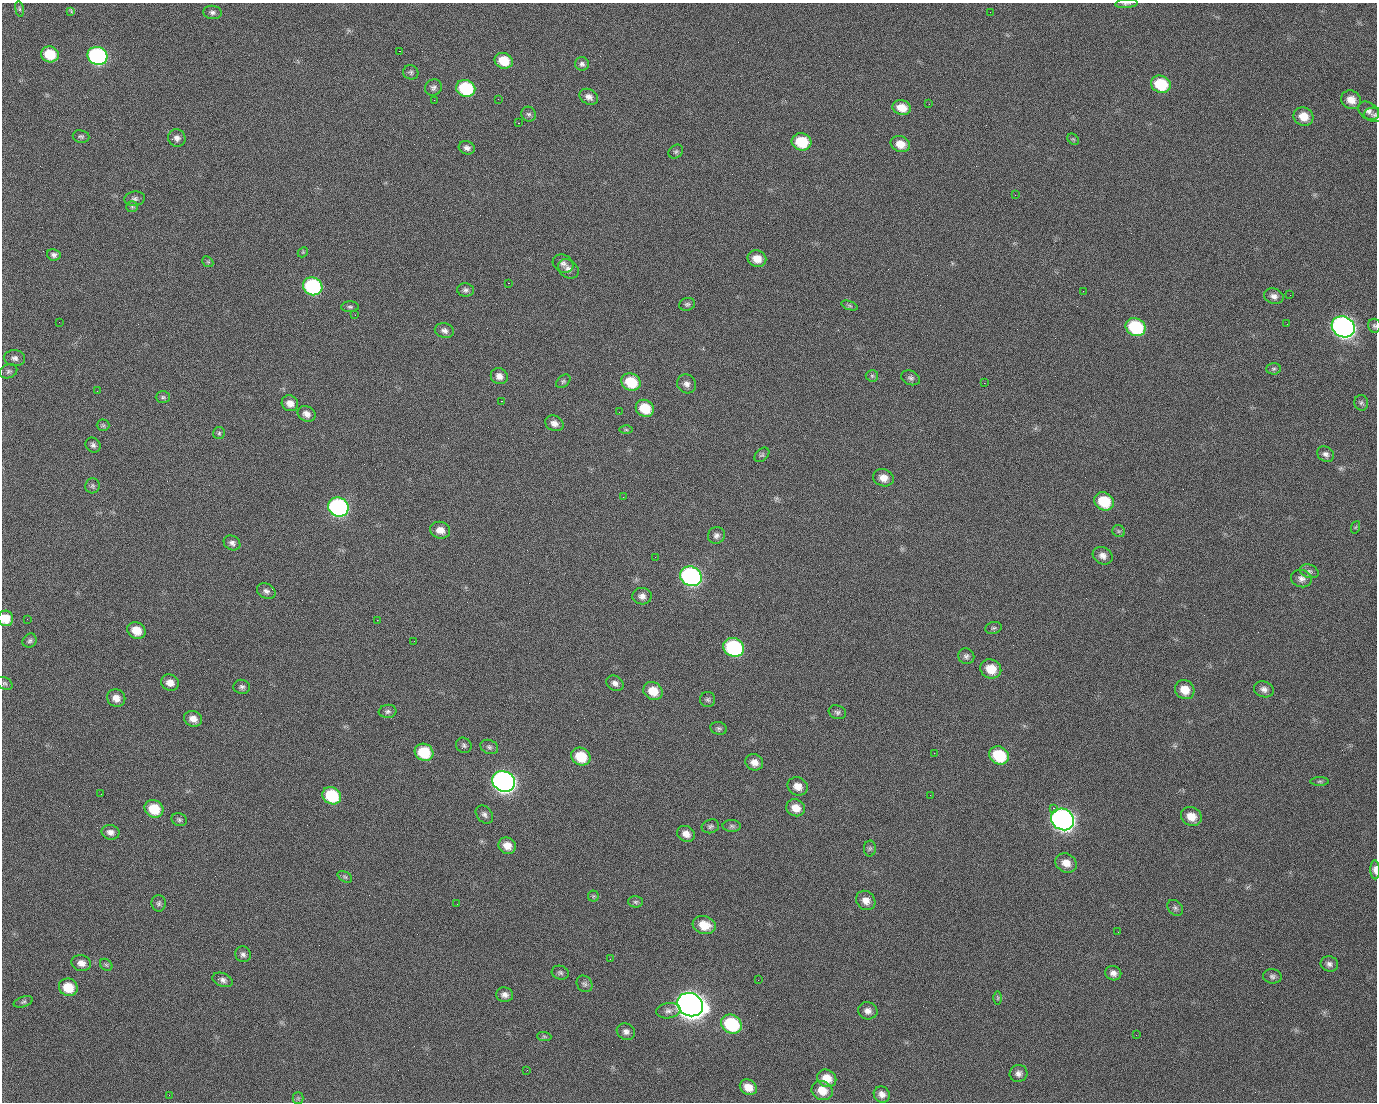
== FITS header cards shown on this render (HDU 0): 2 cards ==
NAXIS1  =                 1375 / length of data axis 1
NAXIS2  =                 1100 / length of data axis 2

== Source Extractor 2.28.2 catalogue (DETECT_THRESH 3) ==
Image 1375 x 1100 px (HDU 0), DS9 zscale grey, 1 PNG px = 1 image px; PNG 1379 x 1104 px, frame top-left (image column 1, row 1100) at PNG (2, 3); each listed source drawn as its Kron ellipse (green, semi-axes under 4 px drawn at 4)
Background 1540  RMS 34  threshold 101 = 3 sigma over >= 5 px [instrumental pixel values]
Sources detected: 189; all 189 listed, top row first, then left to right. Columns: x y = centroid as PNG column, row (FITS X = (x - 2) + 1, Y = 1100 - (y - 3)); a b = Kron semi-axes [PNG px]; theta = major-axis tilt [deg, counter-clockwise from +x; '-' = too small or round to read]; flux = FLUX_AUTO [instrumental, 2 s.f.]
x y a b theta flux
1126 4 11 4 4 5.0e+03
19 9 8 4 -81 4.0e+03
71 12 4 3 - 6.0e+03
212 12 9 6 -7 7.2e+03
990 12 2 2 - 1.9e+03
399 51 2 2 - 2.6e+04
50 54 9 8 - 6.9e+04
97 56 10 9 - 4.6e+05
504 61 9 7 -22 5.3e+04
582 64 7 6 - 6.8e+03
411 72 8 7 - 5.6e+03
1161 84 10 8 -21 9.5e+04
433 88 9 8 - 7.6e+03
466 88 10 8 -20 1.6e+05
589 97 10 7 -30 1.2e+04
498 99 2 2 - 1.5e+03
434 100 2 2 - 4.9e+03
1351 100 10 9 - 2.4e+04
929 104 2 2 - 1.1e+03
902 108 9 7 -15 3.2e+04
1368 111 11 8 -35 1.1e+04
529 114 8 7 - 6.3e+03
1374 115 10 7 -9 6.4e+03
1303 116 10 9 - 3.3e+04
518 123 2 2 - 3.8e+04
81 136 8 6 -9 5.1e+03
177 138 9 8 - 1.1e+04
1073 139 6 5 - 3.7e+03
802 142 10 8 -15 8.3e+04
900 144 10 8 -20 2.8e+04
467 148 8 6 -20 8.9e+03
676 152 8 6 37 4.9e+03
1015 195 2 2 - 7.5e+03
135 199 10 7 5 7.8e+03
132 207 6 5 - 4.4e+03
303 252 6 4 46 2.7e+03
54 255 7 5 -10 7.4e+03
757 259 9 8 - 2.9e+04
208 262 6 4 -43 3.3e+03
563 263 10 8 -28 1.1e+04
568 269 11 8 -37 1.2e+04
508 283 2 2 - 5.7e+04
313 286 10 9 - 2.8e+05
465 290 8 6 -6 7.2e+03
1083 291 2 2 - 4.2e+03
1290 295 2 2 - 2.3e+03
1274 296 10 7 -16 1.1e+04
687 304 8 6 14 5.3e+03
850 306 8 4 -19 4.2e+03
350 307 9 5 -1 4.9e+03
355 315 2 2 - 1.0e+03
59 322 2 2 - 1.4e+03
1287 324 2 2 - 1.6e+03
1374 326 7 6 - 4.6e+03
1136 327 10 8 -29 1.7e+05
1343 327 12 10 -28 1.3e+06
444 331 9 7 -15 9.9e+03
15 358 10 8 -6 9.8e+03
1274 369 7 5 2 5.0e+03
9 371 9 6 23 5.9e+03
499 376 8 8 - 1.4e+04
872 376 6 6 - 4.2e+03
911 378 10 7 -22 6.8e+03
563 381 8 5 39 4.7e+03
631 382 10 8 -27 8.5e+04
984 383 2 2 - 2.3e+04
687 384 10 9 - 1.2e+04
97 391 2 2 - 1.7e+03
163 397 7 6 - 5.0e+03
501 401 3 2 - 5.8e+04
290 403 8 7 - 1.7e+04
1361 403 8 7 - 5.1e+03
645 408 9 8 - 6.3e+04
619 412 2 2 - 9.9e+02
306 414 9 7 -31 1.3e+04
554 423 9 7 -25 1.3e+04
103 425 6 6 - 3.9e+03
626 430 6 4 -1 3.7e+03
219 433 6 6 - 4.2e+03
93 445 8 7 - 6.9e+03
1326 454 9 7 -33 8.6e+03
762 455 8 6 43 4.5e+03
883 478 10 8 -17 2.0e+04
93 486 7 7 - 5.4e+03
623 497 2 2 - 3.5e+03
1104 501 10 8 -32 8.1e+04
338 507 10 9 - 5.1e+05
1356 527 6 4 70 2.9e+03
440 530 10 8 -15 2.0e+04
1119 531 6 6 - 4.5e+03
716 535 9 8 - 8.8e+03
232 543 9 7 -31 9.0e+03
1103 556 10 8 -29 1.4e+04
655 557 2 2 - 1.0e+03
1309 571 9 6 -20 7.6e+03
691 576 11 9 -29 6.0e+05
1301 578 10 8 -13 1.2e+04
266 591 10 7 -27 8.5e+03
642 596 9 8 - 1.2e+04
5 618 8 7 - 3.7e+04
27 619 2 2 - 2.1e+03
377 620 2 2 - 1.3e+04
993 628 8 6 15 5.2e+03
136 630 9 8 - 3.7e+04
30 641 7 6 - 5.8e+03
414 641 2 2 - 1.1e+03
734 647 10 9 - 2.8e+05
966 656 8 7 - 7.3e+03
991 669 11 9 -25 4.3e+04
5 683 8 5 -29 4.7e+03
170 683 9 8 - 1.8e+04
615 683 9 7 -35 1.0e+04
242 687 8 7 - 6.6e+03
1264 689 10 8 -17 1.1e+04
1185 690 10 9 - 3.4e+04
653 691 10 8 -34 4.1e+04
116 698 9 8 - 1.9e+04
708 700 7 7 - 5.3e+03
388 711 9 6 6 7.0e+03
837 712 9 7 -18 6.5e+03
193 719 9 7 -18 1.8e+04
719 728 8 6 -12 5.3e+03
464 745 8 7 - 5.7e+03
489 747 9 7 -21 6.4e+03
424 752 9 8 - 8.8e+04
934 753 2 2 - 2.0e+03
999 755 10 8 -30 1.1e+05
581 757 10 8 -32 6.5e+04
754 762 9 8 - 1.9e+04
504 781 11 10 - 1.4e+06
1320 781 9 4 0 4.7e+03
798 786 10 9 - 2.1e+04
101 794 2 2 - 2.3e+03
930 795 2 2 - 9.0e+03
332 796 9 8 - 1.2e+05
796 808 9 8 - 2.6e+04
1053 808 2 2 - 1.8e+04
154 809 10 8 -34 6.5e+04
484 814 10 7 -51 8.4e+03
1191 816 11 9 -28 2.9e+04
1063 819 12 10 -31 1.3e+06
179 820 7 6 - 5.3e+03
710 826 9 7 15 5.9e+03
732 826 9 6 -1 5.9e+03
110 832 9 7 -13 1.1e+04
686 834 9 7 -29 1.7e+04
507 846 9 8 - 2.3e+04
870 848 8 6 87 5.2e+03
1066 863 11 9 -28 2.2e+04
1375 870 9 4 -88 1.1e+04
345 877 8 5 -30 4.2e+03
593 896 5 5 - 3.5e+03
866 900 10 9 - 1.9e+04
635 902 7 5 -1 5.3e+03
159 903 8 7 - 6.0e+03
457 904 3 2 - 1.8e+03
1175 908 9 6 -47 6.3e+03
704 925 12 9 -17 3.8e+04
1118 932 3 2 - 3.0e+03
243 954 8 7 - 7.6e+03
610 959 3 2 - 3.2e+03
81 963 10 8 -13 1.5e+04
1329 964 9 7 -18 9.0e+03
106 965 7 5 -43 4.0e+03
560 973 8 6 -17 5.7e+03
1113 973 8 7 - 1.2e+04
1272 976 9 7 -7 7.2e+03
223 980 10 6 -20 8.7e+03
758 980 3 2 - 2.3e+03
584 984 9 7 -54 6.4e+03
68 987 10 8 -28 5.2e+04
505 995 8 7 - 1.2e+04
998 998 6 4 89 3.7e+03
23 1002 10 5 18 5.1e+03
690 1005 13 11 -26 3.4e+06
668 1011 12 7 8 1.1e+04
868 1011 10 8 -13 1.2e+04
731 1024 11 9 -31 1.7e+05
626 1032 9 8 - 1.0e+04
1136 1035 2 2 - 1.0e+03
544 1036 7 4 -1 4.5e+03
527 1070 2 2 - 1.1e+03
1018 1073 9 8 - 1.1e+04
827 1078 10 8 -31 3.3e+04
748 1087 9 7 -35 2.6e+04
822 1090 11 9 -27 3.3e+04
882 1094 8 7 - 1.3e+04
169 1095 2 2 - 6.5e+03
298 1098 5 5 - 3.7e+03
At the frame edge (FLAGS 8, measured only in part): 5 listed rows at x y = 1126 4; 1374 115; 1374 326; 5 618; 1375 870